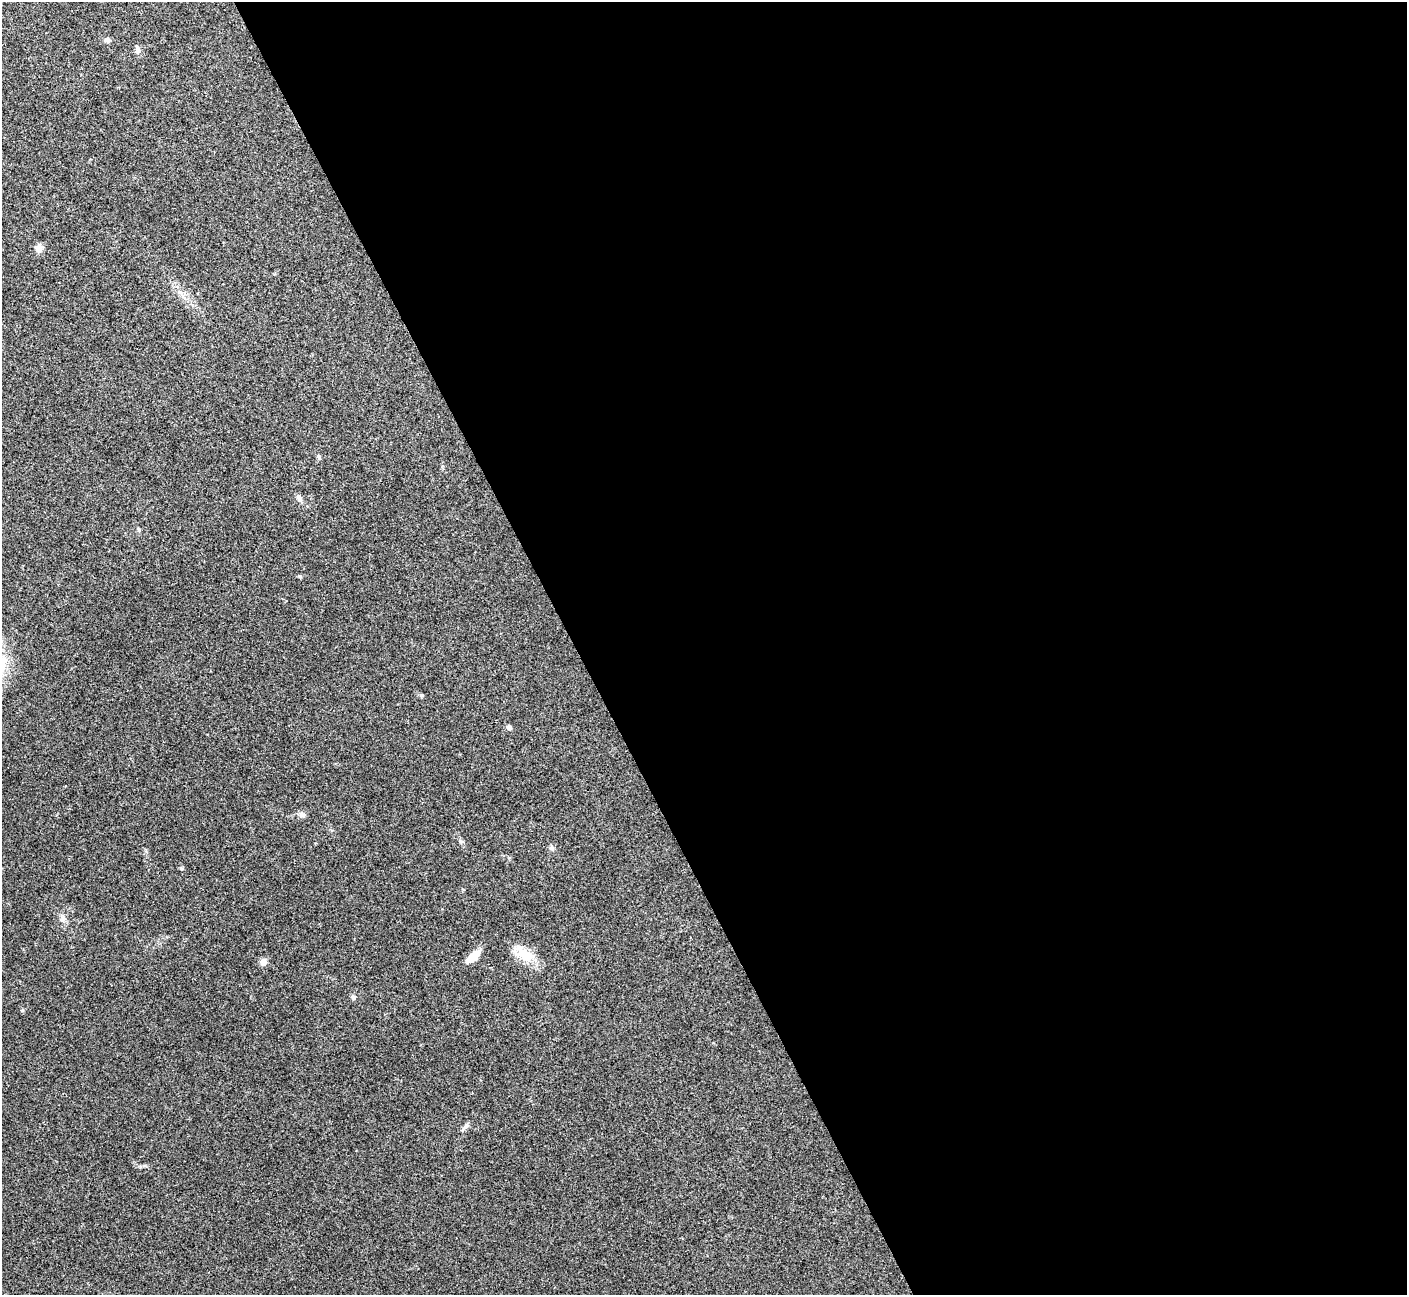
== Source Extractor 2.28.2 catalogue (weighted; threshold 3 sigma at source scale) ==
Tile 8 of 4 x 4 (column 4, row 2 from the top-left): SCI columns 4219-5623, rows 2744-4036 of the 5630 x 5618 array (HDU 1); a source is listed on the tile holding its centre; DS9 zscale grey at full resolution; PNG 1409 x 1297 px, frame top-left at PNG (2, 2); no overlay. Shown black and unused: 59% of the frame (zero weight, under 3 of 4 exposures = <1% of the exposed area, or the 3 px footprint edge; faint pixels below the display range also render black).
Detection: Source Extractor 2.28.2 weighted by HDU 2 'WHT'; one run over the whole footprint, this tile lists its part. Background 0.0219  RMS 0.0039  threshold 0.0177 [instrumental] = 3 sigma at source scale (4.5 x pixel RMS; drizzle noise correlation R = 1.50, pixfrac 1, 0.05/0.05 arcsec/px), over >= 5 px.
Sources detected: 17; all 17 listed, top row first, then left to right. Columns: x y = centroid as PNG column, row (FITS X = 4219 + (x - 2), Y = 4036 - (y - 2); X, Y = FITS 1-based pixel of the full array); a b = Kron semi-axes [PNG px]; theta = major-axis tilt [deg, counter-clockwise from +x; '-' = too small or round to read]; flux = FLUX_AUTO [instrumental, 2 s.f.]
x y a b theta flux
107 40 7 6 - 1.3
137 50 10 6 -72 1.3
39 248 11 9 49 2
319 457 6 5 - 0.63
299 497 11 6 -61 1.3
139 530 6 5 - 0.56
300 576 6 4 -45 0.46
421 695 6 4 -45 0.54
509 727 6 5 - 0.98
302 815 9 7 -18 1.3
552 848 7 6 - 0.92
63 918 10 7 -81 1.6
525 954 29 14 -32 8.6
473 957 16 7 40 5.9
263 962 9 8 - 1.8
353 997 6 6 - 0.93
466 1126 11 5 31 1.2
Unlisted compact peaks at least as high as the median listed source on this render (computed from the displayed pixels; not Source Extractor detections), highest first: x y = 22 1010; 181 868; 140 1167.